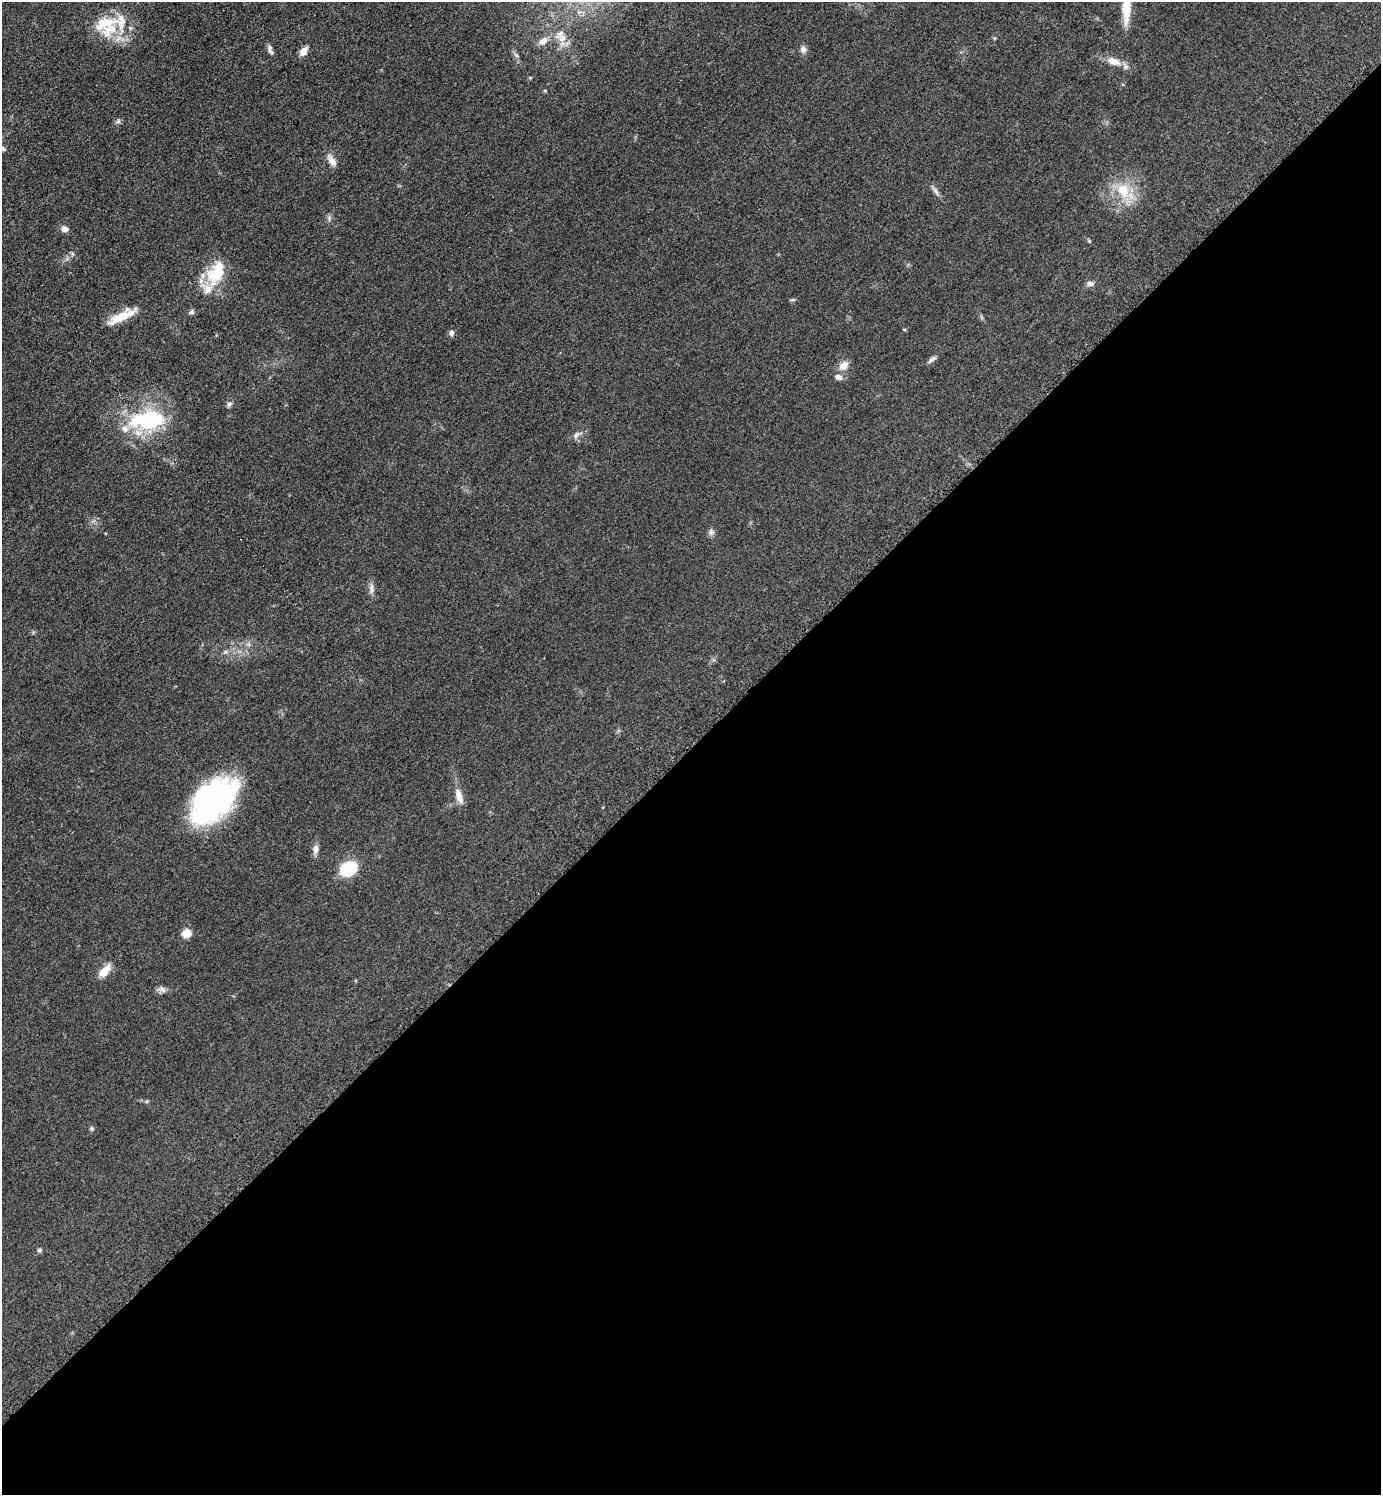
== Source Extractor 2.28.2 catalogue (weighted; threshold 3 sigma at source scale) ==
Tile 15 of 4 x 4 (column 3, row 4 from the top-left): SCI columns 2967-4345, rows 13-1505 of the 6030 x 6036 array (HDU 1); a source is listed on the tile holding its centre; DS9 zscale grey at full resolution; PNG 1383 x 1497 px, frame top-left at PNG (2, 2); no overlay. Shown black and unused: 50% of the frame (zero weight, under 3 of 5 exposures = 3% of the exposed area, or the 3 px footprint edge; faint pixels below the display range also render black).
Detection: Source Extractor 2.28.2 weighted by HDU 2 'WHT'; one run over the whole footprint, this tile lists its part. Background 0.0488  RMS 0.0059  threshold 0.0263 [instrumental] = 3 sigma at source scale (4.5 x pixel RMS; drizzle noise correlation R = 1.50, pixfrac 1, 0.05/0.05 arcsec/px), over >= 5 px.
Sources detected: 42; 5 inside a brighter listed object's ellipse — not listed separately; the other 37 listed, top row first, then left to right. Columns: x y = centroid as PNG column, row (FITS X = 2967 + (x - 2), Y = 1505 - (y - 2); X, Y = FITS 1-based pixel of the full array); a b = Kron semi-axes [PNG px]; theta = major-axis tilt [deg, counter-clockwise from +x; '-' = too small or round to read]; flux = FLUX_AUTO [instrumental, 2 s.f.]
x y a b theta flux
1126 7 43 10 88 14
105 23 32 14 16 17
561 38 11 9 -74 4.5
543 41 12 7 34 3.9
270 48 8 8 - 1.9
803 49 9 7 -82 2.4
303 51 11 7 55 4.4
1114 61 20 10 -17 6.6
118 121 6 5 - 1.2
3 149 8 5 -53 1.1
332 161 14 8 -55 3.8
1123 190 22 16 -63 16
935 191 17 4 -57 2.2
65 229 8 7 - 2.8
1089 241 5 4 - 0.67
216 273 34 20 61 21
1090 284 8 6 -9 2.2
191 312 8 5 59 1.1
121 317 38 9 26 12
451 333 8 7 - 1.7
932 359 11 5 37 1.8
844 365 13 9 44 4.7
838 377 9 7 -24 2.5
229 404 7 6 - 1.5
148 420 44 20 4 49
576 435 11 6 60 2.1
711 532 9 6 -90 1.7
372 589 17 5 -88 2.5
459 796 22 8 -72 5.3
213 800 53 32 46 110
315 849 11 7 86 3
348 869 14 11 29 25
186 933 9 8 - 6.6
105 971 18 9 50 6.8
162 989 11 6 -43 2.1
91 1128 5 5 - 0.99
39 1250 6 5 - 0.99
Isophote crosses this tile's border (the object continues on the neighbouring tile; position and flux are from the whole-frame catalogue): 1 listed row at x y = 1126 7